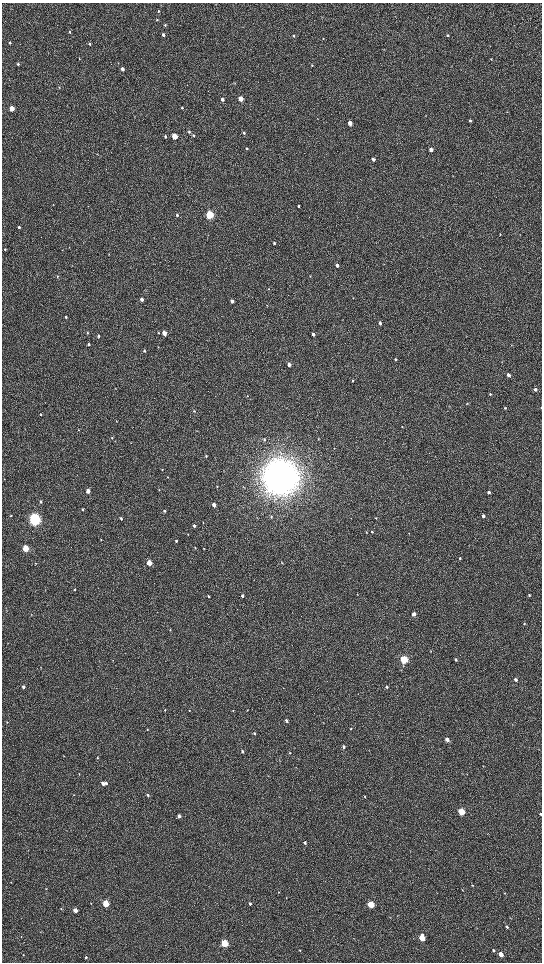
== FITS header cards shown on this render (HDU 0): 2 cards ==
NAXIS1  =                 1080 / length of data axis 1
NAXIS2  =                 1920 / length of data axis 2

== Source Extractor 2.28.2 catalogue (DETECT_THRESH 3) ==
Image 1080 x 1920 px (HDU 0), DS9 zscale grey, zoomed out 1/2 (1 PNG px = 2 x 2 image px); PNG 544 x 964 px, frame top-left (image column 1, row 1919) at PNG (2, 3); no overlay
Background 540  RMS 41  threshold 124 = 3 sigma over >= 5 px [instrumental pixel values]
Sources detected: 176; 3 cannot appear on this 1/2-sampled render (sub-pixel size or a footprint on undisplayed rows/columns) and are not listed; the other 173 listed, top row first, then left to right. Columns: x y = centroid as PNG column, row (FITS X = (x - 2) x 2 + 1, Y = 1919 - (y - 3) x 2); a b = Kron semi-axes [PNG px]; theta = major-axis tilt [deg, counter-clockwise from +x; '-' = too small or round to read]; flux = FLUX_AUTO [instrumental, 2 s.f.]
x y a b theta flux
159 11 3 3 - 6.5e+03
157 20 3 3 - 5.8e+03
165 25 4 2 - 5.7e+03
70 32 3 2 - 6.6e+03
163 35 3 3 - 2.4e+04
447 35 4 3 - 7.0e+03
294 36 3 3 - 8.6e+03
323 38 2 2 - 4.4e+03
10 43 3 3 - 8.6e+03
89 44 3 3 - 9.4e+03
79 58 4 2 - 4.0e+03
491 59 3 2 - 3.7e+03
18 64 3 3 - 9.3e+03
312 65 3 3 - 5.6e+03
122 69 3 3 - 3.2e+04
59 88 3 2 - 3.0e+03
222 99 3 3 - 2.3e+04
240 99 3 3 - 1.4e+05
11 108 3 3 - 1.1e+05
182 108 3 3 - 8.6e+03
507 112 3 2 - 3.1e+03
470 120 3 3 - 1.2e+04
350 123 3 3 - 9.6e+04
189 132 4 3 - 1.3e+04
244 133 3 3 - 1.2e+04
194 135 4 3 - 7.1e+03
165 136 3 3 - 1.1e+04
174 136 3 3 - 2.6e+05
247 149 3 2 - 9.1e+03
431 149 3 3 - 5.5e+04
373 159 3 2 - 3.2e+04
53 204 3 2 - 2.5e+03
298 206 3 3 - 1.0e+04
177 215 3 3 - 9.9e+03
210 215 4 3 - 8.4e+05
19 227 3 3 - 1.8e+04
500 234 3 2 - 6.0e+03
274 243 3 2 - 9.2e+03
5 250 3 3 - 6.7e+03
337 265 3 3 - 2.4e+04
57 276 3 2 - 4.9e+03
310 276 3 2 - 4.0e+03
268 289 3 3 - 6.3e+03
142 299 3 3 - 3.4e+04
232 301 3 3 - 2.8e+04
267 305 3 2 - 3.6e+03
66 317 3 3 - 1.1e+04
380 323 3 3 - 2.1e+04
87 332 3 2 - 5.1e+03
164 333 3 3 - 1.1e+05
313 334 3 3 - 2.9e+04
98 336 3 3 - 1.1e+04
89 344 3 3 - 1.1e+04
511 345 3 2 - 3.8e+03
158 347 3 2 - 2.9e+03
144 351 3 3 - 9.8e+03
395 359 3 3 - 1.1e+04
289 364 3 3 - 4.3e+04
508 375 3 3 - 4.2e+04
352 380 4 2 - 6.2e+03
535 389 3 3 - 2.3e+04
490 394 3 2 - 1.1e+04
247 396 3 2 - 3.7e+03
467 404 3 2 - 5.1e+03
505 408 4 3 - 8.4e+03
541 408 3 1 - 3.9e+03
194 411 3 3 - 8.3e+03
41 415 2 2 - 5.2e+03
116 421 3 2 - 4.7e+03
402 427 3 2 - 4.1e+03
78 430 3 2 - 3.7e+03
112 438 4 3 - 6.7e+03
264 440 4 3 - 9.2e+03
334 448 2 2 - 3.8e+03
206 456 4 3 - 7.6e+03
162 470 3 2 - 4.3e+03
168 477 3 2 - 4.8e+03
280 477 14 13 - 1.9e+07
4 479 2 2 - 2.5e+03
217 486 3 3 - 5.8e+03
159 490 3 2 - 3.5e+03
88 491 3 3 - 7.4e+04
489 492 3 3 - 2.2e+04
40 501 3 3 - 1.6e+04
214 505 3 3 - 6.1e+04
83 509 3 2 - 9.1e+03
164 511 3 3 - 1.0e+04
11 516 2 2 - 4.9e+03
483 516 3 3 - 2.8e+04
271 517 4 3 - 6.9e+03
121 518 3 3 - 1.2e+04
376 518 3 2 - 4.0e+03
34 519 5 4 - 2.4e+06
203 522 3 2 - 3.8e+03
194 526 4 3 - 1.9e+04
366 532 3 2 - 4.2e+03
372 532 3 2 - 5.2e+03
409 533 3 2 - 3.6e+03
188 534 3 2 - 4.0e+03
101 540 3 2 - 4.0e+03
176 541 3 3 - 1.1e+04
25 548 3 3 - 4.1e+05
195 548 4 2 - 5.0e+03
204 548 3 2 - 3.9e+03
460 558 3 3 - 9.7e+03
149 563 3 3 - 1.8e+05
282 563 3 2 - 4.3e+03
35 564 3 2 - 4.3e+03
75 589 3 2 - 7.1e+03
529 595 3 3 - 8.2e+03
208 596 3 2 - 7.4e+03
242 596 3 3 - 1.4e+04
7 610 3 2 - 3.6e+03
414 614 3 3 - 5.9e+04
524 624 3 3 - 6.2e+03
170 630 3 2 - 4.3e+03
386 637 3 2 - 2.5e+03
431 651 3 2 - 3.9e+03
404 659 4 3 - 8.6e+05
456 659 3 2 - 1.1e+04
515 679 3 3 - 2.1e+04
23 687 3 3 - 2.3e+04
386 687 3 3 - 1.5e+04
283 688 2 2 - 2.2e+03
165 710 3 2 - 4.8e+03
189 710 2 2 - 3.5e+03
247 710 3 2 - 2.3e+03
233 711 3 2 - 5.2e+03
286 720 3 3 - 2.1e+04
7 722 3 2 - 4.1e+03
147 729 3 2 - 6.3e+03
351 729 3 2 - 6.0e+03
254 733 3 2 - 1.1e+04
447 739 3 3 - 6.9e+04
344 747 3 3 - 1.8e+04
243 751 3 3 - 1.6e+04
290 753 4 3 - 8.0e+03
64 756 3 2 - 3.7e+03
97 757 3 2 - 5.7e+03
79 774 2 2 - 3.8e+03
103 783 3 3 - 4.7e+04
106 783 3 3 - 1.2e+04
74 795 3 2 - 2.7e+03
147 795 3 2 - 1.1e+04
365 796 3 2 - 6.3e+03
461 812 4 3 - 4.3e+05
541 814 2 2 - 1.1e+04
179 816 3 3 - 3.3e+04
305 842 3 2 - 1.8e+04
11 882 2 2 - 3.2e+03
472 885 3 2 - 5.0e+03
46 888 3 2 - 4.4e+03
462 890 3 2 - 3.4e+03
279 892 3 2 - 3.8e+03
505 893 3 2 - 5.3e+03
286 898 4 2 - 3.7e+03
91 903 2 2 - 3.6e+03
106 903 3 3 - 4.2e+05
250 903 3 2 - 1.5e+04
371 904 3 3 - 4.0e+05
61 909 3 2 - 3.9e+03
75 910 3 3 - 1.1e+05
511 918 4 2 - 3.5e+03
507 927 4 3 - 1.2e+04
477 928 3 2 - 3.4e+03
21 937 3 2 - 3.9e+03
422 938 4 3 - 2.4e+05
224 943 3 3 - 5.8e+05
300 950 3 2 - 4.1e+03
493 950 3 3 - 1.1e+04
501 954 4 3 - 7.0e+04
23 955 3 2 - 4.6e+03
86 957 3 3 - 8.6e+03
At the frame edge (FLAGS 8, measured only in part): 2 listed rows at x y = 541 408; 541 814
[3 sub-pixel or undisplayed-footprint detections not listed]